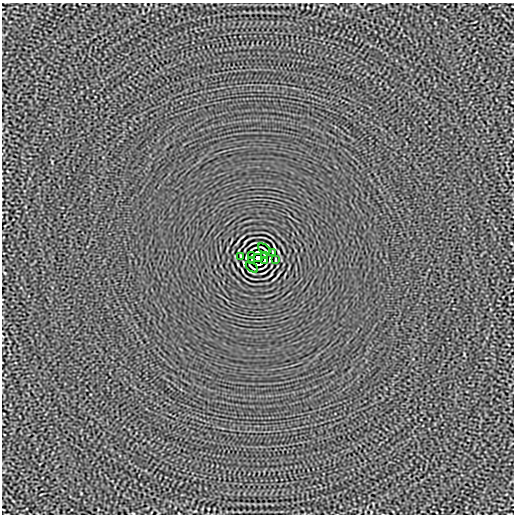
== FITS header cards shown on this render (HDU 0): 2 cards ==
NAXIS1  =                  512
NAXIS2  =                  512

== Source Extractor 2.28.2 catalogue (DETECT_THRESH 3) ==
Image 512 x 512 px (HDU 0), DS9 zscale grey, 1 PNG px = 1 image px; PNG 516 x 516 px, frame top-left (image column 1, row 512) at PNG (2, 3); each listed source drawn as its Kron ellipse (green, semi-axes under 4 px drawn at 4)
Background -3.36e-06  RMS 0.0015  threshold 0.00447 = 3 sigma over >= 5 px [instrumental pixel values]
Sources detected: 12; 2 with non-positive FLUX_AUTO (blend fragments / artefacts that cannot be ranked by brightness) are neither listed nor drawn; the other 10 listed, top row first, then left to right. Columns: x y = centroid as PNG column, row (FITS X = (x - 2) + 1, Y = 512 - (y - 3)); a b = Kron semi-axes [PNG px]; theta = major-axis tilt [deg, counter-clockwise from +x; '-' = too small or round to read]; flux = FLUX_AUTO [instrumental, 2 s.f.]
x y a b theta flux
264 249 7 2 -38 0.11
273 253 3 2 - 0.071
240 256 3 2 - 0.056
251 256 3 2 - 0.081
265 256 4 2 - 0.073
258 258 4 4 - 3.7
251 260 4 2 - 0.073
265 260 3 2 - 0.081
276 260 3 2 - 0.056
252 267 7 2 -38 0.11
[2 non-positive-flux detections neither listed nor drawn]